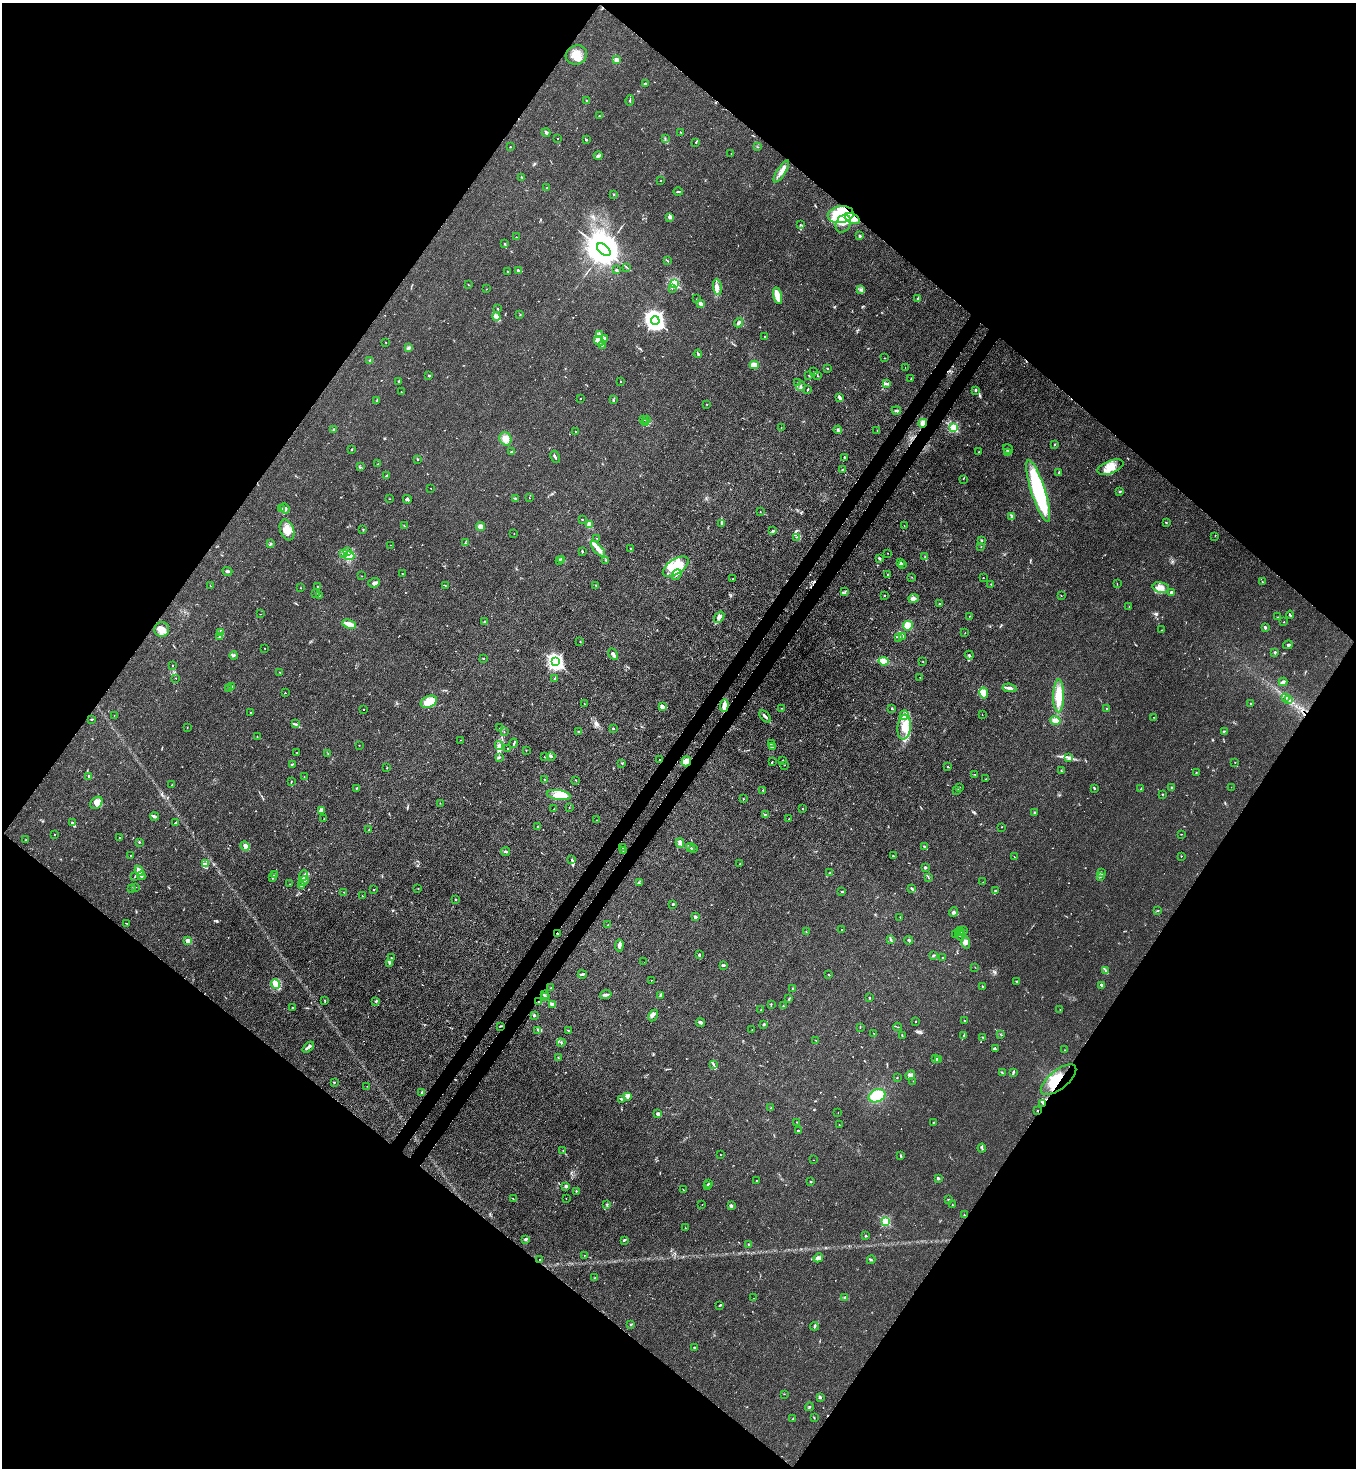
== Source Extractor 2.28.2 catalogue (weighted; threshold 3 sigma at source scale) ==
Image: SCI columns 226-5640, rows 61-5924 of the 6007 x 5984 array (HDU 1 of 3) = the unmasked area's bounding box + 8 px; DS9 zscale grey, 4 x 4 block average (1 PNG px = mean of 4 x 4 image px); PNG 1358 x 1470 px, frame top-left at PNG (2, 3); each listed source drawn as its Kron ellipse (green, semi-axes under 4 px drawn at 4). Shown black and unused: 51% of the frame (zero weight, under 3 of 4 exposures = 7% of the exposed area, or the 3 px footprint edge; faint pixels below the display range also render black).
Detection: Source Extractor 2.28.2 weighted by HDU 2 'WHT'. Background 0.021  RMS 0.0028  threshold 0.0127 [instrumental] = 3 sigma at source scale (4.5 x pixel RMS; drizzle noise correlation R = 1.50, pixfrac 1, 0.05/0.05 arcsec/px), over >= 5 px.
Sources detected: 680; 1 too faint to see at this stretch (4 x 4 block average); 5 inside a brighter object's white glare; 11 cosmic-ray / hot-pixel residue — neither listed nor drawn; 33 coinciding with a brighter row at this scale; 44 inside a brighter listed object's ellipse — not listed separately; of the other 586, all 500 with FLUX_AUTO >= 0.422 (the completeness limit of this list) listed and drawn (86 fainter detections not listed), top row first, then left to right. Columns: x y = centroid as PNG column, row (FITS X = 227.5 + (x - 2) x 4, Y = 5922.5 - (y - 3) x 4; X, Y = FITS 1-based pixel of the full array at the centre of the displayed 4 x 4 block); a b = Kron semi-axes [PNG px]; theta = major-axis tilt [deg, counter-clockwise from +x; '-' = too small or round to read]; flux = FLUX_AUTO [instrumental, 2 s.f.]
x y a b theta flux
576 55 11 9 25 19
616 60 2 2 - 42
645 83 3 2 - 2
587 100 2 2 - 0.8
630 100 5 2 - 2.1
600 115 3 2 - 0.73
680 132 2 2 - 0.87
546 133 4 2 - 3.4
557 138 2 2 - 0.76
665 139 3 2 - 1.3
586 140 2 2 - 2.1
696 142 2 2 - 1.3
510 147 2 2 - 0.94
758 147 3 2 - 0.88
731 153 2 2 - 0.65
598 156 4 2 - 5
781 171 12 3 57 9.2
522 177 3 2 - 1.2
661 180 2 2 - 0.58
547 188 2 2 - 2.9
678 192 4 2 - 1.7
614 194 2 2 - 1
841 215 13 8 10 110
670 217 2 2 - 7
852 219 8 5 -23 12
843 224 9 7 61 15
800 225 3 2 - 0.73
860 236 2 2 - 9.2
516 237 2 2 - 0.73
505 244 4 2 - 2.7
604 250 8 5 -43 7700
667 261 3 2 - 0.86
627 267 2 2 - 0.46
518 270 4 2 - 3.3
616 270 3 2 - 2.7
508 271 2 2 - 0.66
674 283 2 2 - 150
468 285 2 2 - 0.96
717 287 8 3 -82 6.4
672 288 2 2 - 0.44
487 289 2 2 - 0.47
861 290 2 2 - 1.2
777 296 8 3 -75 31
918 298 3 2 - 1.8
697 299 2 2 - 0.87
701 303 3 2 - 6.8
498 309 2 2 - 1.6
520 315 2 2 - 1.1
496 316 4 2 - 3.2
655 321 4 3 - 1100
739 323 5 2 - 4.1
599 335 4 2 - 2.9
765 337 2 2 - 0.64
605 338 3 2 - 2.5
599 341 5 3 - 5.1
386 342 2 2 - 0.71
602 345 3 2 - 1.4
408 348 2 2 - 1.2
698 354 4 2 - 2.1
884 358 2 2 - 0.65
370 360 2 2 - 0.86
754 365 4 3 - 11
827 368 2 2 - 1.6
905 368 2 2 - 1.2
814 372 3 2 - 1.1
429 375 3 2 - 1.9
809 376 3 2 - 1
817 376 2 2 - 0.46
911 379 2 2 - 0.43
399 381 2 2 - 1.8
620 381 2 2 - 1.3
798 383 3 2 - 1.1
887 384 3 2 - 2.1
801 386 5 2 - 2.3
808 389 3 2 - 1.4
976 390 2 2 - 1.9
401 392 2 2 - 0.56
839 397 3 2 - 4.8
580 399 2 2 - 0.98
613 399 2 2 - 0.98
377 400 2 2 - 0.94
707 404 2 2 - 1.4
896 410 4 2 - 3.1
644 419 2 2 - 0.97
646 420 2 2 - 0.65
645 423 2 2 - 0.99
923 423 4 3 - 7.2
781 428 2 2 - 0.76
953 428 2 2 - 160
334 429 3 2 - 1.5
838 430 4 2 - 2.6
877 430 2 2 - 0.53
576 432 2 2 - 1.1
505 439 7 5 -64 11
1054 445 3 2 - 0.99
352 449 2 2 - 1.5
1008 449 5 3 - 3.1
512 452 3 2 - 1.4
979 452 2 2 - 2.4
1007 453 3 2 - 1.2
555 457 6 2 -63 2.6
844 457 2 2 - 3.6
417 459 2 2 - 1.1
377 464 2 2 - 0.81
360 467 2 2 - 0.65
1110 467 14 6 21 19
842 469 3 2 - 0.92
1059 472 3 2 - 1.5
386 476 3 2 - 1.6
963 479 2 2 - 0.55
431 488 2 2 - 0.8
1038 491 32 7 -72 160
1120 491 3 2 - 1.6
516 498 3 2 - 1.5
529 498 2 2 - 0.85
389 499 2 2 - 0.67
407 499 4 3 - 2.5
285 508 5 3 - 3.7
281 509 3 2 - 1.7
760 512 2 2 - 0.78
1012 516 4 2 - 2.2
582 519 2 2 - 1.2
1166 522 2 2 - 1.2
589 524 4 3 - 7.3
722 524 3 2 - 1.2
404 526 3 2 - 0.92
904 526 2 2 - 0.45
480 527 4 3 - 6.2
363 529 2 2 - 0.86
287 530 11 7 -70 16
772 531 2 2 - 0.96
514 533 2 2 - 0.43
1215 536 2 2 - 0.44
797 537 2 2 - 0.61
597 538 2 2 - 0.91
982 540 2 2 - 6.8
465 543 2 2 - 1.4
271 544 3 2 - 1.3
390 545 2 2 - 0.49
981 547 2 2 - 0.8
630 548 2 2 - 1.2
598 549 9 3 -49 15
582 551 3 2 - 1.5
347 552 2 2 - 1.2
344 553 4 3 - 3.9
888 553 2 2 - 0.42
349 556 5 4 - 7.1
925 557 3 2 - 1.5
879 558 4 2 - 1.7
562 559 2 2 - 0.62
559 560 3 2 - 1.4
606 560 2 2 - 0.79
901 563 3 2 - 1.2
902 564 3 2 - 1.9
676 567 15 7 34 39
227 571 5 2 - 2.5
402 573 2 2 - 0.64
677 574 6 2 51 3.3
888 575 2 2 - 1.9
362 576 2 2 - 0.44
912 577 2 2 - 0.46
983 578 2 2 - 0.58
733 579 2 2 - 0.8
1262 582 2 2 - 0.94
374 583 6 4 19 5.3
991 584 2 2 - 0.44
1117 584 2 2 - 0.63
445 585 2 2 - 0.78
596 585 3 2 - 1.1
211 586 2 2 - 0.62
318 587 3 2 - 2.5
1161 587 8 5 -12 10
300 588 2 2 - 0.55
845 592 2 2 - 0.6
1172 593 2 2 - 21
316 594 2 2 - 0.84
319 595 2 2 - 0.5
884 595 2 2 - 1.2
1061 596 2 2 - 0.43
914 598 5 3 - 6
939 604 2 2 - 4.8
1129 607 2 2 - 0.62
260 614 2 2 - 0.46
1290 615 4 2 - 1.7
970 616 2 2 - 0.62
719 617 6 3 53 6.3
1278 617 3 2 - 0.59
485 621 2 2 - 2.4
1284 622 2 2 - 0.73
349 624 7 3 -18 12
908 626 5 4 - 15
1265 627 3 2 - 3.1
162 629 7 7 - 11
1162 630 2 2 - 0.57
220 632 2 2 - 0.7
965 633 2 2 - 0.55
219 637 3 2 - 1.3
899 637 2 2 - 0.75
902 637 3 2 - 2.2
580 641 2 2 - 0.98
1288 645 5 2 - 2.2
264 648 2 2 - 0.5
1275 653 4 2 - 1.5
613 654 6 2 -60 11
969 655 4 3 - 2.5
234 656 4 2 - 1.5
483 659 2 2 - 0.62
884 661 5 3 - 20
555 662 3 3 - 590
923 662 2 2 - 0.51
173 665 2 2 - 0.67
280 672 2 2 - 2.1
920 677 3 2 - 0.69
176 678 2 2 - 0.74
555 678 2 2 - 1.5
1283 682 4 3 - 3.3
232 687 4 2 - 2.1
229 688 2 2 - 1.1
1009 688 7 2 -8 4.6
285 693 2 2 - 0.53
984 693 6 4 -79 13
1059 696 16 5 90 31
1286 697 2 2 - 0.82
1288 699 2 2 - 0.87
429 702 8 5 23 26
584 704 2 2 - 0.42
1250 704 2 2 - 0.97
662 706 2 2 - 29
724 706 6 3 86 11
781 708 2 2 - 0.59
363 709 2 2 - 8
892 709 2 2 - 2
1107 709 2 2 - 1.4
250 712 2 2 - 0.64
114 715 2 2 - 0.6
904 715 4 2 - 3.7
982 715 2 2 - 0.5
765 716 7 2 -50 5
1154 717 2 2 - 0.58
91 719 3 2 - 1.2
1055 720 5 4 - 8.3
295 724 3 2 - 2
187 727 2 2 - 0.69
904 727 12 6 83 27
500 728 2 2 - 0.55
613 728 2 2 - 1.7
1224 731 3 2 - 1.4
504 732 2 2 - 0.59
578 732 2 2 - 1.2
257 736 2 2 - 0.73
461 740 2 2 - 0.58
514 743 5 2 - 2.1
771 744 2 2 - 0.8
359 745 2 2 - 0.46
499 745 4 3 - 3.8
773 746 4 2 - 1.5
508 748 2 2 - 0.54
526 751 2 2 - 0.56
297 753 2 2 - 0.63
328 753 2 2 - 0.79
551 756 4 2 - 1.9
499 757 2 2 - 0.66
544 757 2 2 - 1.2
1068 757 3 2 - 2
659 760 2 2 - 2.2
783 760 2 2 - 0.59
686 761 5 4 - 9.6
772 762 3 2 - 1.1
1235 762 2 2 - 1.9
622 763 2 2 - 0.94
292 764 3 2 - 1.5
785 765 2 2 - 0.46
948 767 2 2 - 1.6
387 768 3 2 - 0.79
1061 771 2 2 - 0.82
1196 773 2 2 - 0.65
975 774 2 2 - 0.61
89 776 4 2 - 3.4
304 777 2 2 - 0.62
544 779 2 2 - 0.66
986 779 3 2 - 1
576 780 2 2 - 0.68
291 782 2 2 - 0.55
172 785 2 2 - 0.42
1172 787 2 2 - 1.1
1231 787 2 2 - 0.47
356 788 2 2 - 2
959 788 3 2 - 1.1
1094 788 3 2 - 2.2
1141 789 4 2 - 1.9
762 790 2 2 - 0.48
956 790 2 2 - 0.77
1162 794 2 2 - 0.87
559 795 12 5 -9 30
743 799 2 2 - 0.88
96 803 7 5 47 10
440 803 2 2 - 0.57
569 807 2 2 - 0.48
554 809 2 2 - 0.54
803 809 2 2 - 1.5
321 810 4 2 - 5.6
1035 812 2 2 - 5.1
765 814 2 2 - 0.77
155 816 4 2 - 5.2
324 818 2 2 - 0.62
789 819 2 2 - 0.57
596 820 2 2 - 0.53
72 823 4 3 - 2.5
175 823 2 2 - 0.64
538 827 3 2 - 2
1002 827 2 2 - 0.56
369 830 2 2 - 0.74
54 834 2 2 - 0.5
1181 834 2 2 - 0.86
119 837 2 2 - 0.7
26 840 2 2 - 0.97
139 842 2 2 - 1.6
680 843 5 3 - 5.6
245 846 5 4 - 5.9
690 847 5 2 - 3
925 847 2 2 - 2
623 848 2 2 - 2
694 849 2 2 - 1.6
623 850 3 2 - 1
506 852 4 2 - 2.2
131 856 2 2 - 1.4
893 856 2 2 - 1.3
1181 856 2 2 - 1.8
1014 857 2 2 - 0.78
572 860 3 2 - 1.7
205 864 3 2 - 2.5
740 864 2 2 - 0.92
925 867 2 2 - 4.8
139 871 5 4 - 13
830 873 3 2 - 2.2
1102 873 3 2 - 1.8
274 874 3 2 - 1.7
135 876 2 2 - 0.86
141 876 4 2 - 2.5
304 876 5 3 - 4.6
1101 876 3 2 - 1
272 877 2 2 - 1.4
929 878 2 2 - 0.68
304 881 5 3 - 5.9
983 882 2 2 - 1.3
639 883 2 2 - 0.65
290 884 2 2 - 0.56
301 886 2 2 - 1.5
135 887 2 2 - 0.74
132 888 2 2 - 1.2
418 888 2 2 - 0.99
912 889 3 2 - 2.3
373 890 2 2 - 0.76
842 891 2 2 - 1.5
995 891 3 2 - 1.5
344 892 2 2 - 0.43
362 896 2 2 - 0.65
455 899 2 2 - 1.3
673 904 2 2 - 6.4
1158 911 3 2 - 1.2
954 912 5 3 - 3.1
695 917 3 2 - 4.5
900 917 2 2 - 0.69
127 923 3 2 - 0.97
608 925 3 2 - 1.3
842 930 2 2 - 0.72
963 930 3 2 - 0.97
960 931 5 3 - 5.9
806 932 2 2 - 1.5
557 933 2 2 - 1.6
956 935 3 2 - 1.1
960 935 6 3 -57 5.3
891 939 3 2 - 1.6
909 940 4 2 - 2.1
188 941 2 2 - 39
965 942 7 4 -78 5.7
619 945 6 3 85 7.7
699 955 3 2 - 3.2
933 955 4 2 - 1.5
391 958 2 2 - 0.83
943 958 2 2 - 0.94
644 962 2 2 - 0.49
389 963 2 2 - 1.1
724 965 3 2 - 1.6
975 967 2 2 - 0.58
1105 971 4 2 - 1.3
582 974 4 2 - 2.2
829 975 2 2 - 1.4
651 980 2 2 - 1.3
1016 981 3 2 - 1.1
276 984 5 2 - 21
1102 985 3 2 - 4.4
983 987 3 2 - 1.1
551 988 2 2 - 4.3
793 989 2 2 - 1.1
544 995 2 2 - 2.4
606 995 6 3 16 3.6
660 995 3 2 - 1.5
545 997 3 2 - 1.1
869 998 2 2 - 1.9
789 999 4 2 - 1.5
325 1000 3 2 - 0.97
376 1001 3 2 - 1.4
539 1002 3 2 - 1.3
552 1004 4 2 - 5.7
771 1004 2 2 - 0.64
783 1005 2 2 - 0.51
292 1008 3 2 - 1.7
1060 1009 2 2 - 0.43
761 1010 2 2 - 0.64
534 1015 2 2 - 9.6
653 1015 6 3 63 3.5
965 1021 2 2 - 1
700 1022 4 2 - 3.3
916 1022 2 2 - 2.2
763 1025 2 2 - 1.3
500 1026 3 2 - 1.3
860 1027 2 2 - 0.59
898 1027 4 2 - 1
538 1030 3 2 - 1.5
752 1030 2 2 - 1.2
568 1031 3 2 - 1.1
874 1033 3 2 - 0.68
1000 1034 2 2 - 0.5
902 1035 2 2 - 0.88
964 1035 3 2 - 1.3
983 1038 3 2 - 1.3
816 1040 2 2 - 0.5
561 1042 4 2 - 1.6
308 1047 6 2 41 7.3
996 1049 2 2 - 0.64
1065 1050 2 2 - 0.66
558 1058 2 2 - 0.51
936 1059 4 2 - 1.5
938 1060 2 2 - 12
713 1064 4 2 - 1.7
1002 1073 3 2 - 1.1
1013 1073 3 2 - 1.8
910 1075 5 3 - 7.4
897 1078 2 2 - 2.4
1059 1080 21 9 38 48
913 1081 2 2 - 0.44
334 1082 2 2 - 1
367 1086 2 2 - 0.42
422 1092 4 2 - 2.4
628 1096 4 2 - 2.7
877 1096 9 6 22 45
621 1099 3 2 - 1.8
1043 1103 2 2 - 1.7
771 1108 2 2 - 0.49
1037 1111 2 2 - 2.7
838 1113 2 2 - 0.48
658 1114 4 3 - 4.7
797 1122 2 2 - 1.3
934 1122 3 2 - 1.1
839 1124 2 2 - 0.85
798 1131 2 2 - 3
982 1148 4 2 - 1.9
563 1151 2 2 - 0.65
720 1155 2 2 - 0.6
901 1155 2 2 - 1
814 1160 2 2 - 0.55
938 1178 2 2 - 5.3
757 1180 2 2 - 0.94
811 1181 2 2 - 1.2
709 1183 2 2 - 1.1
566 1186 3 2 - 2.7
707 1186 4 2 - 2.7
683 1190 3 2 - 0.77
576 1191 2 2 - 1.1
513 1198 2 2 - 0.61
566 1198 2 2 - 0.42
948 1199 2 2 - 0.62
606 1204 2 2 - 0.66
702 1204 2 2 - 0.88
952 1205 2 2 - 0.95
731 1206 4 3 - 2.6
964 1215 2 2 - 0.81
885 1221 2 2 - 130
685 1228 2 2 - 0.73
866 1236 2 2 - 5.4
526 1239 3 2 - 4.2
624 1240 2 2 - 1.8
749 1245 2 2 - 7.4
584 1255 2 2 - 0.48
818 1258 5 4 - 4.4
540 1259 2 2 - 0.72
871 1260 4 2 - 1.4
595 1278 2 2 - 0.93
754 1298 2 2 - 0.48
845 1298 3 3 - 1.7
720 1305 3 2 - 1.9
631 1324 2 2 - 2.6
814 1326 4 2 - 3.7
694 1347 2 2 - 4.9
784 1394 2 2 - 0.47
821 1397 2 2 - 0.64
809 1407 4 2 - 2
814 1417 2 2 - 0.54
793 1419 3 2 - 1.8
Overlapping masked pixels (flux is a lower limit): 7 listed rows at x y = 841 215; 852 219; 923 423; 557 933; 1059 1080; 1043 1103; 1037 1111
Diffuse or blended objects may show on this block-average render without a row.